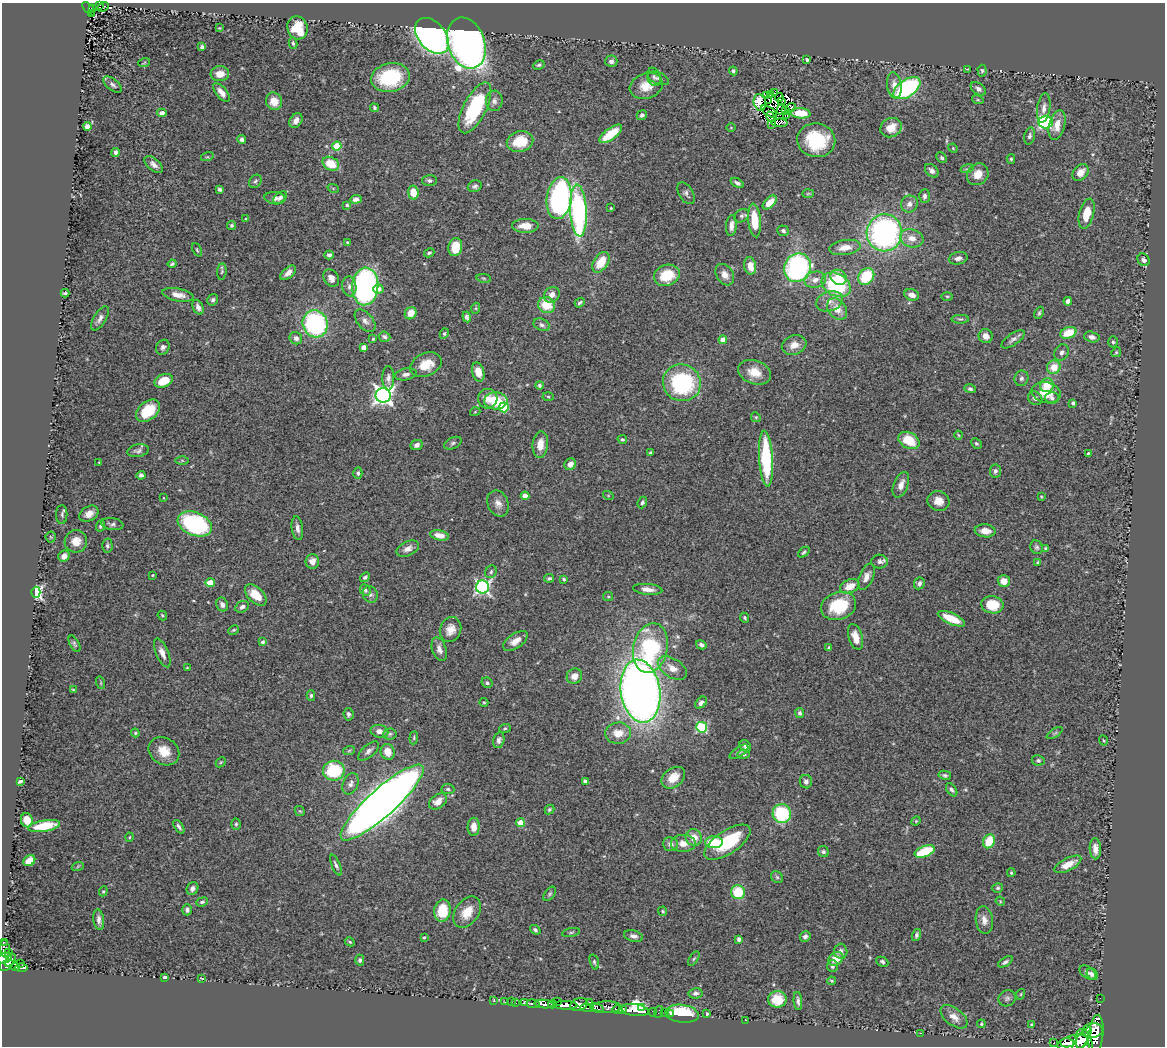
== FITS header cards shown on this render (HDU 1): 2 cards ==
NAXIS1  =                 1163
NAXIS2  =                 1044

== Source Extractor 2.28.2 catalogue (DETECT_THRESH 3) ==
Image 1163 x 1044 px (HDU 1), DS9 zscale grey, 1 PNG px = 1 image px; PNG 1167 x 1048 px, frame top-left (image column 1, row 1044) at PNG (2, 3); each listed source drawn as its Kron ellipse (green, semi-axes under 4 px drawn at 4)
Background 0.618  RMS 0.039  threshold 0.117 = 3 sigma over >= 5 px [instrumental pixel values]
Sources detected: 424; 2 with non-positive FLUX_AUTO (blend fragments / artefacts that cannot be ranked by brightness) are neither listed nor drawn; the other 422 listed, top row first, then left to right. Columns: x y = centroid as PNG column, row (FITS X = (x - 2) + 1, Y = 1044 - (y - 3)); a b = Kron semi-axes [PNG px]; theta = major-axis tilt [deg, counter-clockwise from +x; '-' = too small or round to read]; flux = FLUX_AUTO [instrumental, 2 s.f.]
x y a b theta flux
100 5 3 3 - 36
103 7 6 3 24 35
93 8 4 3 - 20
89 9 8 3 -48 54
92 14 3 2 - 19
219 28 3 3 - 2.1
297 28 12 10 -74 100
432 36 20 13 -49 1300
293 43 6 4 -78 5
466 43 26 18 -71 1400
202 47 4 3 - 6.6
807 60 4 3 - 3.9
611 61 6 6 - 9.2
144 63 6 3 20 2.7
539 65 6 4 28 5
968 69 4 2 - 2
733 71 4 4 - 4.7
982 71 6 4 -87 4.2
220 74 9 7 3 31
654 77 9 6 -71 7.5
390 78 19 14 11 200
658 78 11 5 -21 8.6
113 85 11 5 -39 8.7
894 85 13 7 -83 22
646 86 17 12 19 43
907 88 15 8 34 360
978 89 8 5 -35 8.9
221 92 11 5 -50 19
774 93 4 2 - 2.6
770 94 3 2 - 0.64
766 95 4 2 - 2.5
779 98 4 2 - 2
769 100 4 2 - 0.17
978 100 6 3 -18 3
274 101 9 8 - 30
494 101 10 8 -89 12
760 102 8 6 -81 230
782 102 3 2 - 1.7
791 107 5 4 - 1.9
374 108 4 3 - 4.6
475 108 28 11 63 220
1044 108 15 6 82 16
781 109 5 3 - 3.6
786 110 3 2 - 2.5
769 112 9 4 -33 7.6
162 113 5 4 - 11
800 113 10 5 -4 55
642 115 5 4 - 6.8
787 116 3 3 - 4.8
771 117 6 3 -48 8.4
296 121 8 6 55 14
1046 122 7 6 - 260
780 123 8 3 1 5.5
771 124 3 2 - 2.6
1057 125 15 8 76 30
87 126 4 4 - 20
731 127 4 3 - 2
891 128 11 9 28 38
611 134 13 5 37 80
1030 136 8 5 76 6.7
242 140 4 4 - 9.9
816 140 19 17 -10 140
520 141 13 10 13 74
337 146 4 4 - 100
953 148 5 4 - 2.5
116 152 4 4 - 8
207 157 6 4 17 3.4
942 158 6 4 -46 5.3
1011 159 5 4 - 4.1
154 164 11 6 -41 13
331 164 9 6 -29 61
967 169 6 4 17 4.1
932 171 8 5 -45 11
1080 173 9 6 49 22
978 174 11 10 - 33
255 181 7 5 50 5.2
430 181 7 5 0 6.4
737 183 7 3 -30 7.1
475 186 7 5 21 6.9
333 188 5 3 - 2.8
220 189 4 3 - 5.9
413 193 7 5 -82 47
686 193 12 7 -58 9
808 193 6 4 2 3.2
924 196 7 5 88 7.4
275 198 10 6 -7 14
280 198 8 5 38 7.5
559 198 21 12 82 630
356 199 6 4 3 12
770 202 8 5 44 37
909 204 9 8 - 15
347 205 4 3 - 4
611 208 3 3 - 2.4
578 211 26 8 -87 490
1087 214 15 7 76 52
742 216 8 6 32 6.4
246 219 4 4 - 2.5
754 220 17 6 -84 75
231 225 4 4 - 4.4
525 226 13 7 0 35
731 226 10 5 84 16
783 231 6 5 - 8.4
884 233 18 17 - 670
912 238 12 9 -15 28
347 242 4 3 - 2.6
455 247 9 7 79 61
845 247 16 7 8 28
197 250 7 3 -64 3.3
429 253 5 4 - 5.2
329 255 4 4 - 8.8
958 258 9 6 12 12
1144 260 7 5 -50 8.3
601 262 11 7 57 52
172 264 4 3 - 4
750 266 9 6 -81 34
798 268 14 13 - 550
222 272 8 5 85 4.7
288 273 9 5 41 15
667 275 13 10 20 81
725 275 11 8 -58 20
866 276 9 7 51 110
838 277 8 7 - 40
331 278 9 7 -59 15
484 278 7 3 -9 3.2
815 280 11 8 13 19
836 285 15 11 -29 210
349 286 10 7 -83 12
365 286 19 13 85 690
378 289 5 4 - 16
65 293 4 3 - 4.2
178 295 16 6 -11 24
552 295 8 7 - 18
912 295 7 5 -18 18
947 296 6 4 -1 3.1
213 300 6 5 - 5.8
829 301 13 10 20 25
1068 301 4 4 - 11
580 303 5 3 - 5.4
547 305 9 8 - 61
198 307 8 5 -67 12
476 308 5 3 - 3.1
837 309 12 8 -51 31
411 313 6 5 - 28
1039 313 6 4 62 5
467 317 5 4 - 6.1
100 318 13 6 59 13
960 319 9 4 1 5.2
365 321 13 7 -50 15
315 324 14 12 -66 370
542 325 8 6 -23 8.4
1068 333 8 5 17 59
444 334 5 4 - 4.1
986 336 7 7 - 17
384 337 6 5 - 6.2
1092 337 8 5 -15 9.9
296 338 6 6 - 11
373 339 3 3 - 2.7
1013 339 14 5 34 10
723 340 4 4 - 35
1113 342 5 4 - 4.2
794 345 12 9 21 26
163 347 8 6 56 8.1
363 347 4 4 - 19
1062 352 8 6 60 9.2
1116 352 5 4 - 3.8
426 365 16 11 24 55
1054 367 7 6 - 38
478 372 10 6 -75 31
754 372 17 11 -19 41
406 374 11 6 11 11
388 378 12 6 -90 11
1021 378 8 7 - 8
164 381 9 6 24 57
682 383 19 18 - 310
539 385 4 4 - 4.5
1047 385 7 6 - 51
970 389 6 4 -17 5.6
1046 392 15 10 -13 51
383 395 7 7 - 1400
548 397 5 3 - 3.3
1035 398 7 6 - 9.4
1052 398 7 6 - 7.6
488 399 10 9 - 23
496 401 11 8 -2 86
1073 403 4 4 - 5.9
504 407 5 5 - 120
148 411 13 9 39 77
475 412 5 3 - 2.1
756 417 5 4 - 3.6
958 435 4 3 - 2.7
622 439 5 4 - 4.1
909 440 11 8 -29 70
453 443 9 5 24 6.6
976 443 6 4 -42 5.1
540 444 13 7 84 34
417 445 6 5 - 10
138 451 11 6 12 8.8
651 453 4 3 - 5.8
1088 453 3 3 - 2.9
766 459 28 7 -87 230
182 460 6 4 0 2.9
99 462 3 3 - 1.8
570 464 6 5 - 20
995 471 7 5 83 7.5
358 473 5 4 - 5.6
141 475 4 4 - 7.4
901 485 13 7 69 22
608 495 5 3 - 2.4
525 496 4 4 - 37
1041 497 4 2 - 2.2
164 498 3 2 - 1.7
938 501 11 10 - 27
642 502 6 4 66 5.9
498 504 13 10 -65 19
62 514 9 5 90 6.1
89 514 10 7 33 21
112 524 11 6 -9 7.2
195 524 18 11 -21 370
100 526 6 4 66 4.7
297 528 12 5 -82 12
985 531 10 6 -6 24
439 535 9 5 -12 24
51 537 5 5 - 3
76 541 11 11 - 32
107 546 7 5 -88 6.1
1037 547 7 6 - 6.4
408 549 12 7 25 16
1046 549 4 3 - 5
804 552 6 3 41 4.4
64 556 6 5 - 16
312 561 7 7 - 16
879 562 8 7 - 8.6
1038 563 3 3 - 6.1
491 572 6 5 - 5.3
153 575 3 3 - 2.3
365 577 5 4 - 5.9
866 577 14 7 66 18
549 578 5 4 - 4.3
564 579 4 3 - 3.7
1004 581 6 5 - 33
210 582 5 4 - 43
919 583 6 5 - 8
850 586 10 6 22 40
482 587 6 6 - 650
648 589 15 5 -5 18
365 590 6 5 - 6.3
36 592 5 4 - 590
370 594 9 7 -64 9
256 595 13 7 -44 46
608 596 5 4 - 3.2
222 604 7 6 - 12
992 605 11 8 -8 62
839 606 18 13 18 120
242 607 7 5 28 10
162 615 5 3 - 3.1
745 618 5 4 - 4.8
951 619 15 5 -24 46
234 630 6 4 27 3.6
451 630 13 10 68 28
855 637 13 7 -73 32
515 641 14 7 35 23
263 642 4 3 - 4.8
74 644 9 4 -61 5.1
701 645 5 4 - 8
650 648 25 17 78 300
828 648 4 3 - 3.5
439 649 12 7 -72 15
162 653 15 6 -67 19
187 668 3 2 - 1.9
672 668 16 9 -32 27
574 676 8 7 - 19
101 683 6 4 -72 3.3
487 683 6 5 - 6.7
74 690 4 3 - 3.6
640 691 31 19 -81 2400
311 695 5 4 - 4.7
484 702 4 4 - 2.8
701 703 7 5 46 8.1
800 713 5 4 - 6.2
348 714 6 5 - 7.6
702 727 5 5 - 250
505 728 6 4 15 3.8
379 731 9 6 -12 18
135 733 4 4 - 3.2
618 733 13 10 5 35
1055 733 9 3 33 4.7
390 734 7 5 4 6.7
414 738 6 4 83 3.8
499 740 8 5 76 10
1103 740 5 2 - 2.4
745 746 7 5 -49 9.8
164 751 16 13 -33 42
349 751 6 3 20 3.2
368 751 13 6 41 11
388 752 8 7 - 31
739 752 11 4 34 6.8
744 754 6 4 -4 4.1
1038 760 6 5 - 4.8
221 762 6 4 44 3.1
334 771 11 10 - 150
945 775 6 4 -12 5.5
673 778 13 9 37 40
20 781 4 3 - 6.3
585 781 4 3 - 6.5
806 782 7 6 - 9.1
350 784 11 7 67 12
448 789 6 5 - 5.3
952 790 7 4 -55 5.6
438 801 10 7 35 24
382 802 54 13 42 4400
549 809 5 4 - 4.2
300 811 6 4 -42 3.2
782 814 9 9 - 170
27 820 7 6 - 27
916 821 5 4 - 2.9
520 823 4 4 - 51
236 824 5 5 - 4.7
44 826 16 5 9 67
179 827 8 3 -57 7.2
474 827 9 6 89 31
129 837 4 3 - 2.3
694 837 8 8 - 28
989 841 7 5 66 68
714 842 9 6 3 83
727 842 26 11 34 140
683 843 12 8 0 29
671 844 8 7 - 13
1095 849 10 5 -88 19
925 851 10 5 21 120
823 852 6 5 - 6.4
29 861 6 5 - 36
1068 864 14 6 27 36
336 865 11 4 -67 7.3
78 866 6 3 20 2.9
1011 873 4 3 - 3.5
777 877 7 5 -43 4.7
998 888 5 4 - 4
192 889 6 5 - 9
103 891 5 4 - 3.3
738 892 7 7 - 96
550 894 8 5 53 4.8
1000 901 5 4 - 2.6
202 902 6 4 21 4.9
187 910 5 5 - 7.9
442 911 11 8 82 80
663 911 5 4 - 3.7
467 912 17 11 55 47
99 920 10 5 -83 11
984 920 14 8 -82 19
535 930 6 4 -38 5
571 932 9 3 11 4.3
916 935 6 4 75 6.2
633 936 10 5 -14 9.5
805 936 6 5 - 8.4
424 937 3 2 - 2.7
739 939 4 4 - 8.4
3 942 3 2 - 28
350 942 5 4 - 3.7
5 949 9 5 -80 90
841 951 7 6 - 10
9 952 3 2 - 26
4 958 8 5 21 330
694 959 8 4 56 4.7
836 959 8 6 37 35
10 960 7 3 51 230
360 960 5 4 - 6.2
594 962 7 4 -73 5.1
882 962 6 4 -26 5.4
1005 962 8 4 31 6.2
20 963 2 2 - 10
6 965 7 5 28 440
832 966 6 5 - 6.7
15 967 4 3 - 210
21 968 6 3 2 160
1087 972 9 5 -35 8.6
1092 974 6 5 - 9
165 977 4 3 - 6.4
201 978 4 2 - 1.6
831 981 4 3 - 3.1
696 993 7 5 10 7.5
1021 994 5 3 - 2.4
1007 998 9 8 - 8.3
1100 998 2 2 - 7.7
777 999 9 8 - 66
494 1001 3 3 - 13
557 1001 3 2 - 250
798 1001 9 4 -86 7.9
505 1002 3 2 - 13
511 1002 2 2 - 9
515 1002 4 3 - 34
524 1002 4 3 - 290
590 1002 4 3 - 180
533 1004 6 3 -10 230
544 1004 9 4 -6 1900
552 1004 4 3 - 580
579 1004 9 6 19 1200
565 1005 12 4 -1 2200
607 1007 15 5 0 790
587 1008 7 4 1 510
597 1008 7 4 -17 520
642 1008 3 2 - 120
617 1009 5 3 - 560
623 1010 4 3 - 750
635 1010 14 6 -8 2300
653 1012 4 3 - 28
658 1012 6 2 72 25
664 1013 2 2 - 14
671 1014 3 2 - 29
682 1014 17 9 -6 120
707 1014 3 3 - 3.2
954 1017 15 8 -37 22
746 1020 2 2 - 20
981 1024 4 3 - 3.3
1032 1025 3 3 - 5.7
1093 1030 10 7 3 1400
921 1033 3 2 - 19
1096 1035 20 7 83 2500
1082 1040 15 5 54 2000
1054 1043 3 3 - 73
1067 1043 7 4 -2 1400
1073 1043 16 7 14 2700
1084 1043 14 8 -74 1500
At the frame edge (FLAGS 8, measured only in part): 2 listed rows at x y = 3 942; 4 958
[2 non-positive-flux detections neither listed nor drawn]